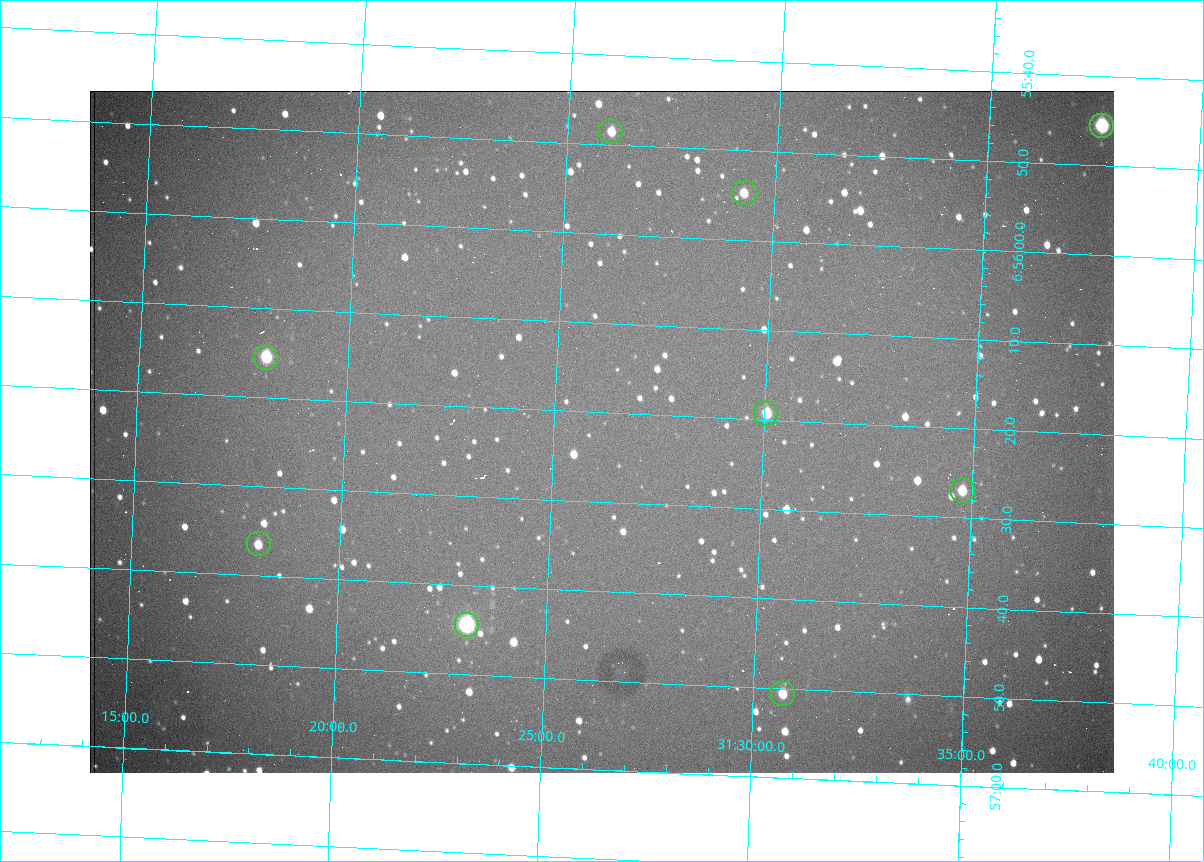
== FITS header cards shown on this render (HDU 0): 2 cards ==
NAXIS1  =                 1024 /fastest changing axis
NAXIS2  =                  682 /next to fastest changing axis

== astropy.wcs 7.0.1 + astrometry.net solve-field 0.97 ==
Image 1024 x 682 px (HDU 0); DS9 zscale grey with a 90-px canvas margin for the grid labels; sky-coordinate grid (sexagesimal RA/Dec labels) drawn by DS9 from the SOLVED WCS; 9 Tycho-2 reference stars matched to detected sources circled (green)
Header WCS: RA---TAN/DEC--TAN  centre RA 06:56:22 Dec +31:26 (104.09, +31.44 deg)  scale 1.44 arcsec/px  FOV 24.5' x 16.3'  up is -93 deg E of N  parity flipped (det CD > 0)
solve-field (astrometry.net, Tycho-2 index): VERIFIED the header's WCS against the Tycho-2 star catalogue (9 matches, 0 conflicts) and refined it, rather than solving blind
Solved WCS: RA---TAN-SIP/DEC--TAN-SIP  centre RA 06:56:22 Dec +31:26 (104.09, +31.44 deg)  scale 1.43 arcsec/px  FOV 24.4' x 16.3'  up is -93 deg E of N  parity flipped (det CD > 0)
The solver's refit moves the header's centre by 1.7 arcsec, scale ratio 0.9967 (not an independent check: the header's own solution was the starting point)
Tycho-2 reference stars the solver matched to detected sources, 9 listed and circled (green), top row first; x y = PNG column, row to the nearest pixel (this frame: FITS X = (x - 90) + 1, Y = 682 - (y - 91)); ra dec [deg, ICRS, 3 dp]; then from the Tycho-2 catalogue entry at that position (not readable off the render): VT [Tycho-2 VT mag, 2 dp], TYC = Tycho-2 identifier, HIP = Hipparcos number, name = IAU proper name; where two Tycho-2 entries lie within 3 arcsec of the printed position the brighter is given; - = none
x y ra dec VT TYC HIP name
1102 126 103.940 +31.628 9.24 2437-728-1 - -
611 132 103.952 +31.434 11.53 2437-424-1 - -
745 193 103.978 +31.488 11.51 2437-421-1 - -
266 358 104.065 +31.301 9.89 2437-425-1 - -
766 414 104.081 +31.501 10.83 2437-37-1 - -
963 491 104.112 +31.580 11.47 2437-71-1 - -
259 544 104.152 +31.301 11.67 2437-646-1 - -
467 625 104.185 +31.385 8.52 2437-370-1 33393 -
783 694 104.211 +31.512 11.03 2437-937-1 - -